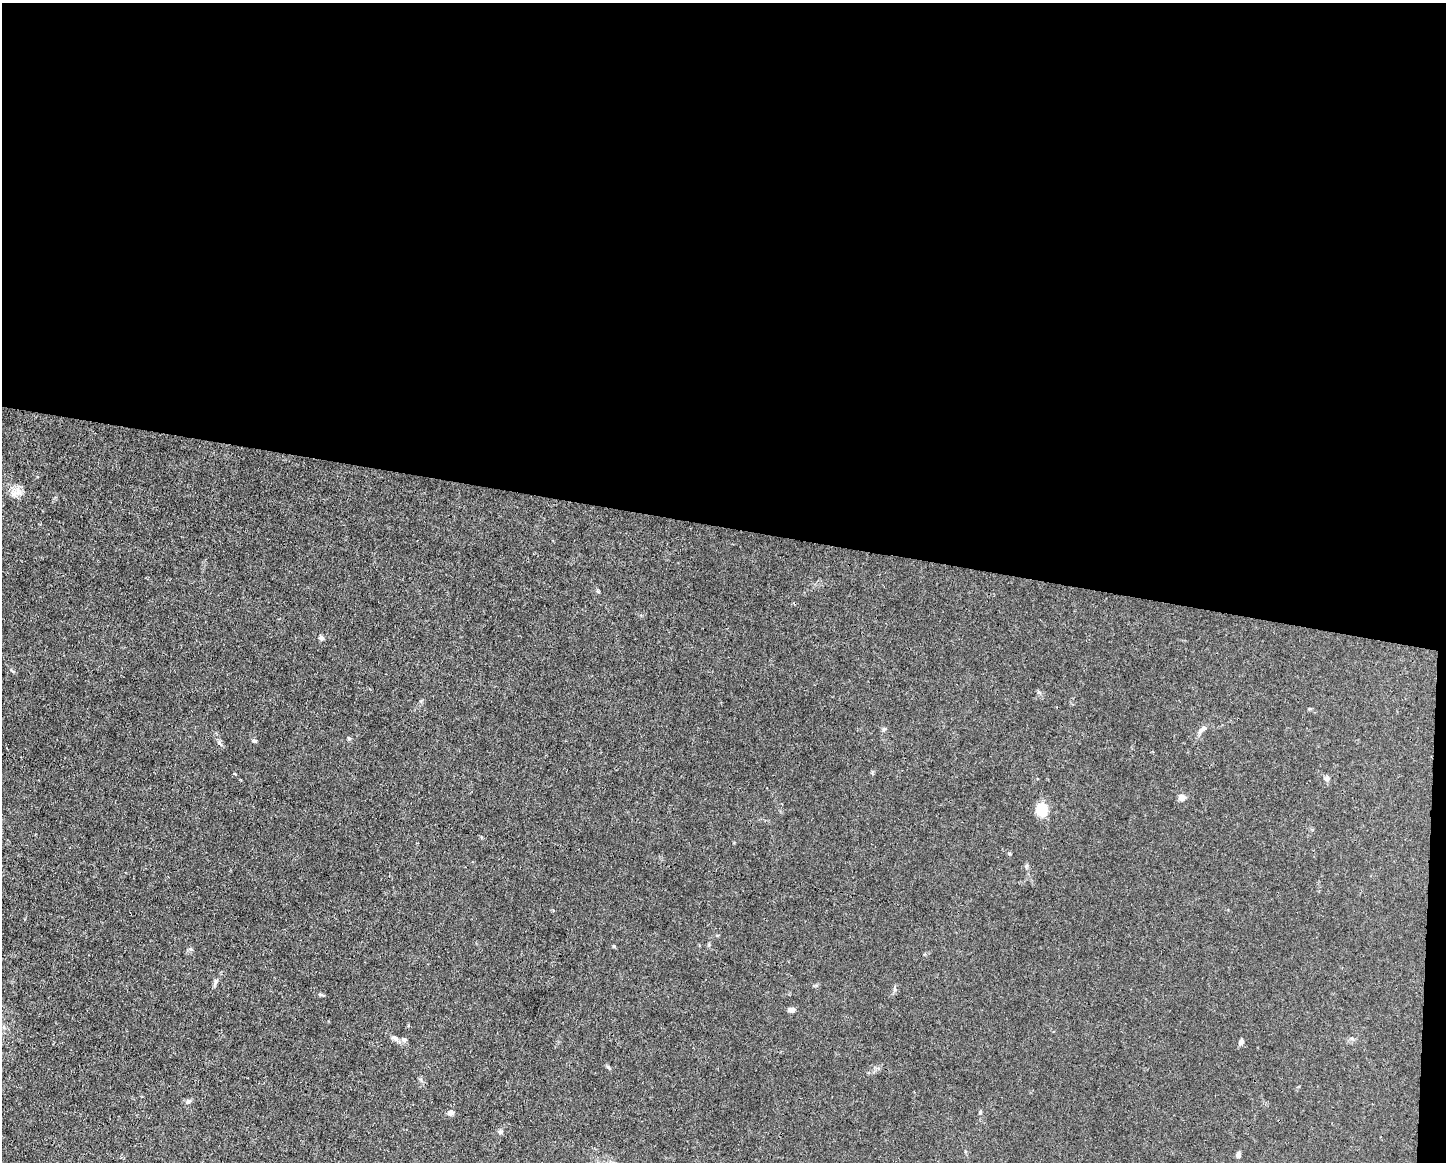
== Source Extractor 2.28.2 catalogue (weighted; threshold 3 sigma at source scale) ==
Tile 3 of 3 x 4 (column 3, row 1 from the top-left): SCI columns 3000-4443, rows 3479-4638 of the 4666 x 4638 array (HDU 1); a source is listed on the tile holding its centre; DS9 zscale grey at full resolution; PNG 1448 x 1164 px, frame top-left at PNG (2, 3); no overlay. Shown black and unused: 46% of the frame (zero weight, under 3 of 4 exposures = <1% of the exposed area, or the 3 px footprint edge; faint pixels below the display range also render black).
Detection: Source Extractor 2.28.2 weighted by HDU 2 'WHT'; one run over the whole footprint, this tile lists its part. Background 0.0158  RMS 0.0025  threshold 0.011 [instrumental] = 3 sigma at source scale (4.5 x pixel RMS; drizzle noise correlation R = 1.50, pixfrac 1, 0.05/0.05 arcsec/px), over >= 5 px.
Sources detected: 19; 1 inside a brighter listed object's ellipse — not listed separately; the other 18 listed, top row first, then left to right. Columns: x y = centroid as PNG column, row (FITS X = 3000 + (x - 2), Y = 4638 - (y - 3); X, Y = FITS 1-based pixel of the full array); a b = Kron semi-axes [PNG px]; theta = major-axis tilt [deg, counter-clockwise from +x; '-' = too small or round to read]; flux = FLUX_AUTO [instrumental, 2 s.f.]
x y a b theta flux
14 494 21 8 45 1.8
321 638 6 5 - 0.7
1039 692 6 4 -19 0.36
884 729 7 4 45 0.37
1202 729 15 6 36 1
349 738 6 4 -67 0.33
254 741 6 5 - 0.47
1327 778 7 6 - 0.78
1182 798 7 6 - 1.5
1042 809 10 8 89 8.7
791 1010 8 6 2 0.94
395 1038 10 7 -30 0.99
1241 1042 7 5 60 0.76
188 1101 8 5 38 0.56
451 1112 7 6 - 0.99
980 1112 5 4 - 0.28
500 1132 7 6 - 0.53
1238 1155 7 5 82 0.76
Unlisted compact peaks at least as high as the median listed source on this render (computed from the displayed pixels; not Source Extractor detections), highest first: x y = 614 946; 219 743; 320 994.